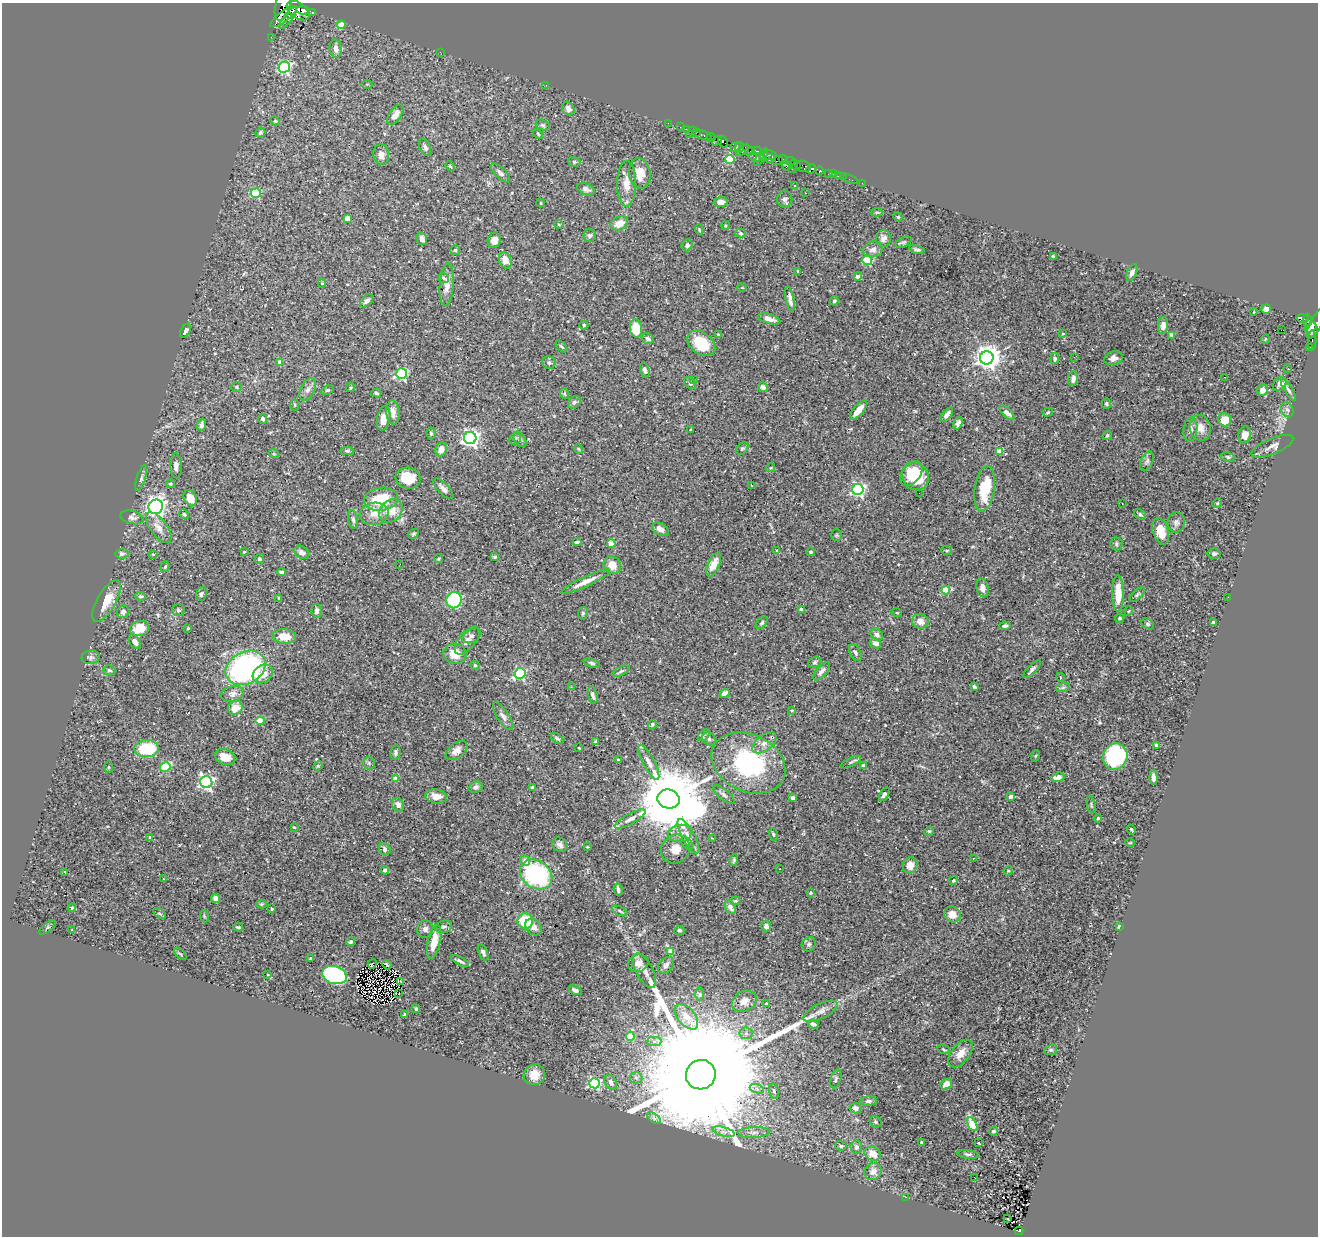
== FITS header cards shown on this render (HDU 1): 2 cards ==
NAXIS1  =                 1316
NAXIS2  =                 1234

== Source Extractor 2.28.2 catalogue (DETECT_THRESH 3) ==
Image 1316 x 1234 px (HDU 1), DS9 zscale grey, 1 PNG px = 1 image px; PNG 1320 x 1238 px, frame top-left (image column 1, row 1234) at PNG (2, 3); each listed source drawn as its Kron ellipse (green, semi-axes under 4 px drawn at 4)
Background 0.451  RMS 0.017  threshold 0.0516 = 3 sigma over >= 5 px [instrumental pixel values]
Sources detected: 425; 1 with non-positive FLUX_AUTO (blend fragments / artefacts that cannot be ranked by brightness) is neither listed nor drawn; the other 424 listed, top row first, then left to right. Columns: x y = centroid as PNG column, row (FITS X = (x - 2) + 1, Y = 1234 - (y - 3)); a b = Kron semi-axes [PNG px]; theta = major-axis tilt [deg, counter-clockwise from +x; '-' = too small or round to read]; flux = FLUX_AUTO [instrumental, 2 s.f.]
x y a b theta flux
283 5 16 7 74 5400
303 10 7 4 -5 1800
298 11 13 7 -36 5300
312 12 3 3 - 170
283 16 16 5 37 2800
288 18 13 4 53 1900
341 25 4 4 - 26
271 37 2 2 - 2.5
336 49 9 6 -84 7
440 52 3 2 - 1.1
284 67 6 5 - 150
367 84 6 4 1 1.1
546 85 2 2 - 3.3
568 108 7 6 - 5.6
395 115 11 6 56 7.5
275 121 5 4 - 1.3
668 123 2 2 - 4.5
543 125 7 5 -15 2.1
680 127 2 2 - 7.1
686 129 2 2 - 7.8
692 131 2 2 - 8.7
696 132 3 3 - 29
260 133 5 4 - 1.9
538 134 6 3 -46 1.3
689 134 2 2 - 59
702 135 10 4 -21 59
711 138 4 4 - 340
717 141 5 3 - 220
723 142 6 4 -65 370
425 147 9 5 -67 3.1
736 147 5 4 - 330
740 148 5 2 - 180
743 150 8 4 35 500
750 151 5 3 - 250
757 151 5 3 - 170
381 155 10 8 -79 6.4
769 155 7 4 -13 300
755 157 6 3 -21 310
761 157 10 3 53 35
768 158 8 3 -14 320
730 159 4 4 - 54
783 159 5 3 - 290
778 161 5 3 - 290
790 161 5 3 - 33
574 162 6 5 - 1.7
795 164 6 2 -46 25
450 166 5 3 - 1.1
787 166 5 3 - 260
804 166 7 5 -18 53
792 168 3 2 - 8.5
811 169 5 4 - 510
819 171 4 3 - 75
500 173 12 5 -44 4.1
640 173 15 10 -81 17
829 173 3 3 - 47
833 174 4 2 - 9.1
838 176 2 2 - 7.5
843 177 4 2 - 2.9
850 179 8 2 -19 8.8
862 183 3 2 - 1.5
626 184 23 9 89 15
795 186 2 2 - 0.69
586 189 9 5 -23 3.3
256 193 5 4 - 52
805 193 3 2 - 1.1
785 199 8 7 - 4.2
720 202 7 5 3 7.8
541 203 4 3 - 0.95
877 212 6 4 6 1.6
898 217 5 4 - 1
347 218 4 4 - 14
619 223 9 6 25 14
559 224 5 3 - 0.97
726 225 4 4 - 1.7
699 230 5 4 - 1.3
740 233 5 4 - 2.1
590 235 6 6 - 2.8
884 238 8 7 - 6.7
422 239 6 5 - 4.7
494 240 8 6 70 8.7
904 242 9 4 25 2
687 245 6 5 - 3.2
873 249 10 7 18 6.8
917 249 8 3 -16 2.2
455 250 5 5 - 1.5
1053 256 3 3 - 3.4
505 260 8 6 -67 12
867 260 5 5 - 92
798 271 3 3 - 1.2
1132 272 9 4 65 4.2
857 276 4 4 - 4.7
443 278 5 4 - 2
322 283 4 4 - 1.1
447 285 21 7 85 12
742 288 5 3 - 0.87
790 299 13 4 -79 5.1
367 301 8 5 45 3.5
834 301 4 4 - 2.1
1266 309 5 4 - 8.4
1254 312 2 2 - 0.68
1302 318 6 3 -12 99
769 319 11 5 -16 6.6
1307 320 6 3 -89 200
1316 324 16 6 63 590
584 325 4 4 - 1.6
1163 325 8 5 83 5.1
636 328 9 6 -81 29
1310 328 6 4 34 410
1281 330 2 2 - 490
186 331 8 4 60 3
1063 334 3 2 - 1.2
719 335 3 3 - 2.1
1172 335 4 4 - 7.5
648 339 6 5 - 3.2
1265 339 5 3 - 0.8
1312 340 10 4 90 27
701 343 16 10 -38 37
562 347 7 3 -45 1.6
1310 347 2 2 - 3.1
1074 357 3 2 - 1.4
987 358 7 6 - 1200
1055 358 5 4 - 2.7
1114 358 9 6 12 6
280 362 4 4 - 11
549 363 7 6 - 2.9
1288 369 2 2 - 0.76
645 370 7 4 -74 4.5
401 374 5 5 - 150
1225 377 2 2 - 0.83
1073 378 7 5 82 5.9
693 379 3 3 - 1.8
690 383 7 5 -39 2.7
1280 384 8 6 51 6.6
237 387 5 5 - 1.8
763 387 5 4 - 4.6
351 388 4 3 - 1.1
308 389 12 7 62 5.4
328 390 6 4 24 1.7
1262 390 6 5 - 8.5
1288 390 12 4 -58 3.1
376 393 5 3 - 1.7
565 394 5 3 - 1.2
574 402 7 5 44 3
1106 404 5 4 - 1.8
295 405 5 3 - 1.2
858 410 12 5 51 13
1287 410 8 6 -67 3.1
393 412 12 6 -85 7
1048 412 5 3 - 1.4
1007 413 9 4 -43 4.9
947 415 8 4 50 4.6
384 418 12 6 79 10
263 419 5 4 - 2.3
1225 420 6 6 - 21
958 423 6 4 67 3.7
201 425 6 4 72 3.2
1200 428 13 10 -78 11
690 430 3 2 - 0.86
1190 430 12 7 84 6.1
431 433 5 4 - 1.7
1245 435 8 6 75 8.3
1107 436 4 3 - 1.5
470 438 6 6 - 480
515 439 6 5 - 2.2
520 439 8 5 -57 2.8
1272 446 22 8 23 7.6
742 448 7 5 48 2
441 449 7 5 68 8
579 449 5 3 - 0.94
347 451 6 4 0 1.8
999 451 4 4 - 20
274 454 5 3 - 0.98
1228 457 7 5 -11 2.6
1147 461 10 6 66 3.4
176 466 12 6 -88 5
771 468 4 4 - 1.3
911 474 14 9 52 25
915 476 14 13 - 41
141 478 13 4 73 3.4
408 478 13 10 -13 20
170 484 4 3 - 1.4
752 485 3 2 - 0.89
443 489 13 5 -46 5.8
858 489 5 5 - 260
985 489 23 10 81 39
919 493 2 2 - 1.1
190 498 8 6 -64 15
381 499 17 11 8 46
1217 503 5 4 - 1.3
1122 504 3 2 - 0.78
156 507 7 7 - 520
391 511 13 10 44 19
184 514 5 4 - 1.7
374 514 14 11 10 13
1140 514 7 4 -38 2.3
132 517 12 6 -15 4.2
353 519 9 5 -80 3.1
1176 522 10 8 81 4.7
159 528 18 8 -53 11
660 529 9 6 -34 6.7
1161 531 13 7 -73 20
413 534 6 4 32 1.8
836 535 6 5 - 1.6
577 542 4 3 - 2.5
611 544 4 4 - 26
1116 544 7 6 - 2.6
947 550 5 3 - 1.2
777 551 4 3 - 2.6
244 552 3 2 - 0.86
302 552 8 6 -36 5.3
811 552 4 4 - 2.5
122 554 6 5 - 3.5
153 554 4 3 - 1.1
1214 554 6 5 - 2.4
495 557 3 3 - 1.8
439 558 4 3 - 1.1
259 559 5 5 - 2.5
400 564 2 2 - 5
714 564 13 5 65 9.8
612 565 9 8 - 13
165 567 5 4 - 1.5
281 572 4 3 - 2.5
585 582 27 5 25 13
982 588 9 6 -80 6.7
946 590 4 4 - 30
1118 593 18 6 -89 22
201 594 7 5 70 2.6
1137 594 9 4 43 2.3
141 596 5 4 - 2.7
1228 597 3 2 - 1
279 599 4 3 - 1.8
454 600 8 7 - 120
106 601 23 9 60 20
801 609 4 3 - 5.3
178 610 6 5 - 2.2
317 611 7 5 85 3.7
1129 611 5 3 - 0.91
123 612 6 6 - 3.2
583 613 6 5 - 2.1
897 613 5 3 - 0.99
1120 618 5 4 - 2
920 621 8 7 - 9
1213 622 3 3 - 1.7
762 623 7 4 46 2
1147 624 7 5 -28 2
1005 626 5 4 - 2.7
139 628 10 7 17 23
188 628 3 2 - 0.9
877 634 6 5 - 4.9
284 636 12 7 -7 19
472 636 10 6 26 3.5
467 641 16 8 50 6.4
135 642 7 5 -56 6.7
875 643 6 4 -28 6.3
855 652 9 5 -62 3.4
455 654 11 10 - 18
91 657 9 6 9 3.5
815 662 7 5 18 1.9
592 663 8 4 -17 2.4
475 665 5 4 - 2.5
246 668 21 16 29 230
1032 669 11 4 45 3
109 670 6 5 - 2.3
621 671 9 4 26 2
822 671 11 5 48 4.2
520 673 5 5 - 140
263 674 11 8 36 16
1060 677 4 3 - 0.77
571 687 2 2 - 5.3
974 687 4 3 - 2.4
1063 687 7 4 19 2.3
725 693 5 4 - 7.8
232 694 11 7 13 5.5
593 695 9 4 -75 3.2
235 708 8 6 30 14
792 710 4 3 - 1.2
503 716 16 6 -57 5.3
260 721 4 4 - 29
652 725 5 4 - 1.7
704 735 7 4 43 2.3
557 738 7 3 -34 2
709 739 7 5 -33 3.2
596 742 4 3 - 2.1
764 743 14 7 38 8
1156 745 4 3 - 5.7
579 748 3 2 - 0.85
147 749 12 8 4 57
457 751 12 7 38 7.6
396 753 7 5 80 2.8
1035 756 6 3 70 1.1
225 757 10 7 -22 17
1115 757 13 12 - 150
618 760 3 3 - 1.2
649 762 20 6 -62 8.2
851 762 11 4 26 2.6
369 763 6 6 - 2.3
748 763 38 28 -25 140
318 766 5 4 - 1.3
864 766 4 4 - 6.3
109 767 6 4 -90 1.1
165 767 5 4 - 54
1058 777 7 4 17 13
396 778 4 4 - 12
1153 778 7 3 -89 5.1
206 782 6 6 - 280
476 787 7 5 20 3.8
532 787 4 3 - 1.5
724 794 13 5 -39 4
884 794 7 4 60 3.3
436 796 11 7 -12 11
1011 796 3 3 - 5.5
793 798 4 3 - 7.7
669 799 11 9 -16 17000
398 805 7 5 -63 6.7
1091 805 9 3 -80 1.4
1098 818 4 4 - 1.1
630 819 17 5 29 6.8
294 827 4 4 - 1
1131 830 5 2 - 1.5
929 831 5 4 - 1.4
680 833 12 8 12 7.7
773 834 6 4 -71 1.6
688 836 19 6 -60 9.6
150 837 3 3 - 2.8
712 838 2 2 - 0.62
687 843 7 4 -44 2.5
1130 843 5 3 - 1.1
560 845 8 7 - 4.5
587 847 3 3 - 0.82
385 849 6 5 - 4.1
675 849 15 14 - 13
973 858 2 2 - 0.65
734 860 6 4 81 1.9
525 861 5 4 - 8.8
910 865 8 7 - 8.9
780 868 3 2 - 1.9
385 870 4 3 - 2.7
1008 871 5 4 - 1.1
65 873 3 3 - 22
536 874 17 13 -36 140
164 879 3 2 - 1.5
953 881 4 4 - 1.5
618 889 6 3 -77 3.5
811 893 3 3 - 1.9
216 898 5 4 - 5.1
735 901 5 3 - 1.2
262 904 5 4 - 1.4
730 907 7 5 -59 7.5
72 908 4 3 - 1.4
272 909 4 3 - 1.3
620 911 8 3 -27 1.8
159 913 7 4 -31 1.8
952 914 8 7 - 12
204 916 6 4 -72 1.1
525 921 8 7 - 42
766 926 5 5 - 4.7
47 927 10 4 40 1.9
238 927 5 3 - 1.5
444 927 8 6 11 3.3
534 927 9 7 -49 7
1119 927 4 3 - 7.7
425 929 8 8 - 4.6
72 930 3 3 - 0.88
679 930 5 4 - 2.7
351 942 4 4 - 2.4
434 942 17 6 77 18
809 944 7 6 - 2.9
671 951 4 4 - 13
483 952 8 4 -67 3.9
180 954 7 3 -45 1.2
310 958 4 3 - 1
460 961 10 4 -29 2.9
638 963 10 8 18 7
372 964 5 2 - 0.85
387 965 5 2 - 0.63
666 965 9 6 48 5.1
644 971 19 8 -62 8.5
268 975 4 3 - 0.81
334 975 12 9 -18 190
401 981 3 2 - 0.86
575 990 7 4 -26 3.9
399 994 2 2 - 1.1
700 994 7 4 90 2.2
744 1001 13 10 27 9.6
766 1004 3 2 - 0.92
416 1009 4 3 - 1.7
821 1011 19 7 25 8.1
405 1015 4 3 - 2.4
686 1017 15 8 -49 16
813 1024 5 4 - 3.1
746 1033 6 6 - 2.9
630 1036 5 4 - 43
654 1042 7 4 1 2.9
944 1049 7 3 -23 1.5
1051 1050 6 5 - 2.2
961 1054 16 9 52 12
534 1075 11 10 - 15
701 1075 15 14 - 120000
636 1078 6 5 - 2.8
836 1079 10 5 71 2.6
611 1082 8 5 -56 5.3
595 1083 5 5 - 130
946 1084 6 5 - 9.8
757 1089 7 4 -19 3.1
774 1091 7 4 -75 2.7
868 1101 8 4 4 2.9
856 1108 6 5 - 5.5
654 1118 8 4 -38 2.7
876 1122 6 5 - 2
972 1124 7 4 -62 49
993 1131 4 4 - 1.7
724 1132 11 4 -15 5.1
754 1132 15 5 2 6
921 1143 3 2 - 1.3
979 1143 3 2 - 0.76
841 1146 6 4 -7 2.6
856 1147 6 6 - 3.9
873 1154 8 6 -32 11
968 1154 11 3 -6 2.2
873 1172 9 8 - 7.8
974 1177 3 2 - 2.2
906 1197 3 2 - 3.3
1008 1219 3 3 - 3.9
1019 1231 4 3 - 37
At the frame edge (FLAGS 8, measured only in part): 2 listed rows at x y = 283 5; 1316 324
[1 non-positive-flux detection neither listed nor drawn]